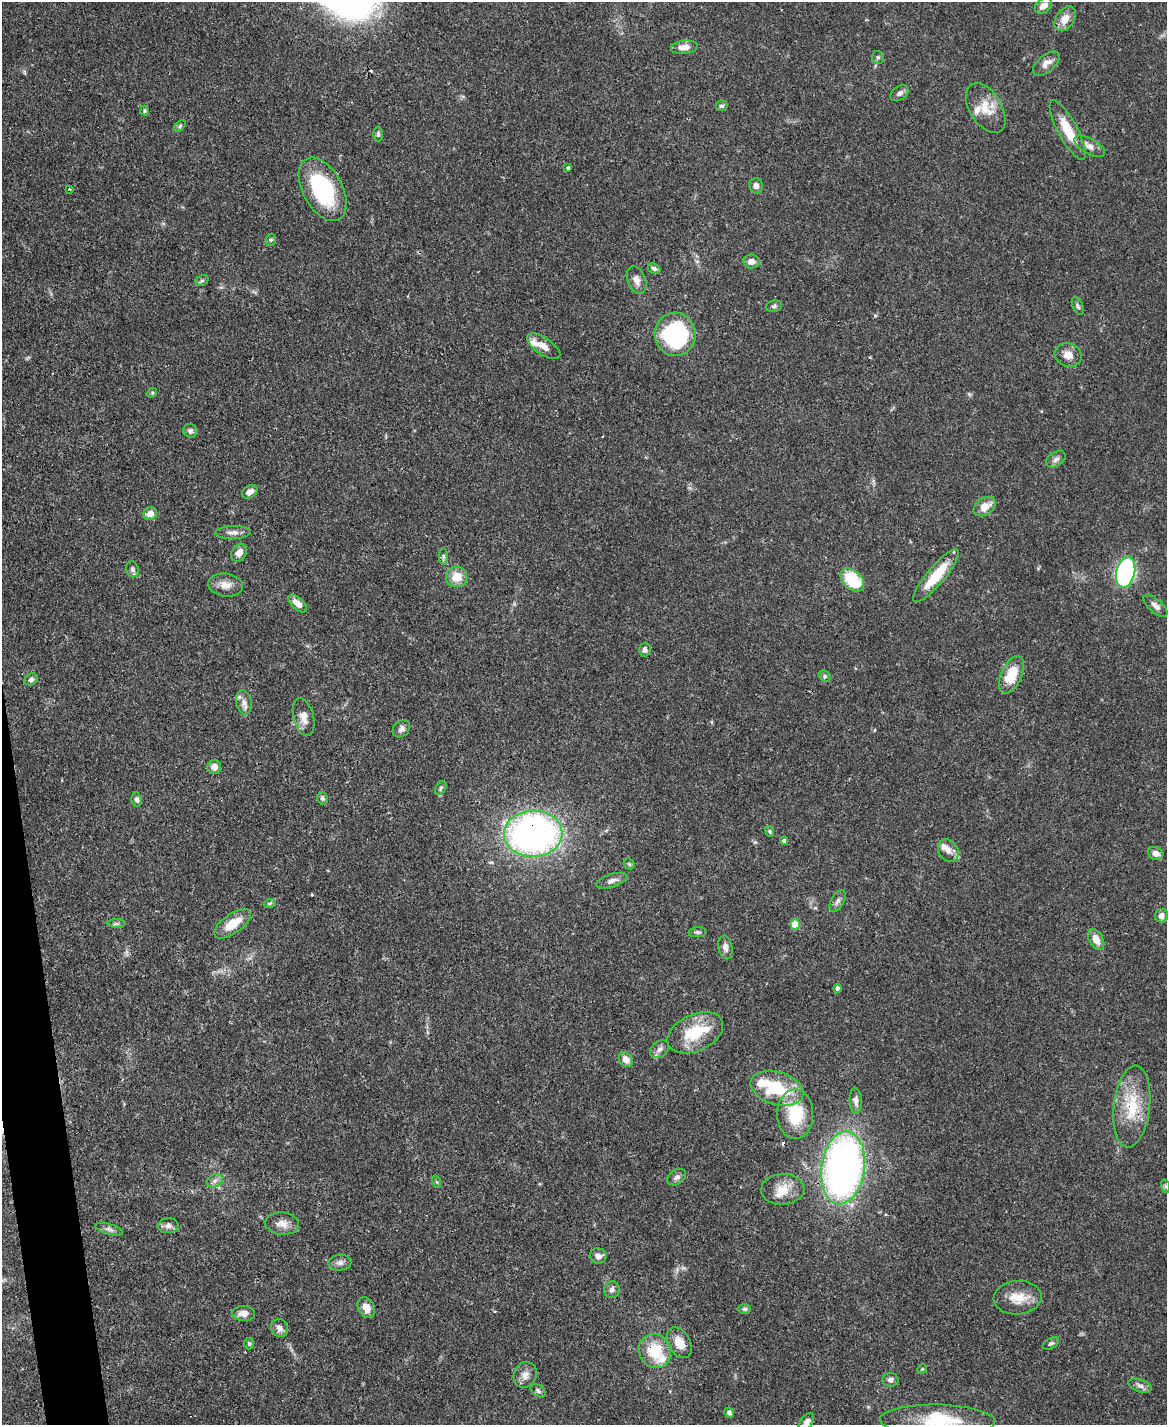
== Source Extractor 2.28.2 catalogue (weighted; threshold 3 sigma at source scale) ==
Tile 7 of 4 x 3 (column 3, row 2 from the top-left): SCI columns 2333-3497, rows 1666-3088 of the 4665 x 4644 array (HDU 1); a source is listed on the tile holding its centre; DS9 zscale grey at full resolution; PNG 1169 x 1427 px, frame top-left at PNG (2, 2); each listed source drawn as its Kron ellipse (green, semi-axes under 4 px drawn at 4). Shown black and unused: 2% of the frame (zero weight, under 3 of 4 exposures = <1% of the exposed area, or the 3 px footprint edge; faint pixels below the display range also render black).
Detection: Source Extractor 2.28.2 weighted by HDU 2 'WHT'; one run over the whole footprint, this tile lists its part. Background 0.0671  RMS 0.0034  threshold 0.0151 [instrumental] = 3 sigma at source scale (4.5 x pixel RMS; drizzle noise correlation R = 1.50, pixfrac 1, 0.05/0.05 arcsec/px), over >= 5 px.
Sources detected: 120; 1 inside a brighter object's white glare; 3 cosmic-ray / hot-pixel residue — neither listed nor drawn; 8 inside a brighter listed object's ellipse — not listed separately; the other 108 listed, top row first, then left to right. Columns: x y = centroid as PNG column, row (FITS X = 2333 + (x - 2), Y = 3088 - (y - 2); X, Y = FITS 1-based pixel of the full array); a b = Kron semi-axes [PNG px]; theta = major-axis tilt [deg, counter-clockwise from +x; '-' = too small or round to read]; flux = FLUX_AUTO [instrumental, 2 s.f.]
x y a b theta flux
1043 6 9 6 37 2.9
1065 19 14 9 56 4.1
684 47 13 7 6 3
878 57 7 5 89 0.67
1046 64 16 8 41 2.8
900 93 10 6 33 1.2
722 106 6 5 - 0.73
986 108 27 16 -59 7.3
145 111 5 4 - 0.5
180 126 7 4 46 0.63
1068 130 33 9 -62 8.7
378 134 7 5 -90 0.63
1089 146 17 7 -29 2.4
568 168 4 3 - 1.2
756 186 8 6 -75 1.5
69 189 4 3 - 0.31
323 189 34 20 -62 35
271 240 6 5 - 0.51
751 262 8 7 - 2.2
654 268 6 5 - 0.85
637 280 14 9 -69 2.2
202 281 7 5 29 0.61
774 306 8 5 10 0.76
1078 306 9 5 -65 0.83
675 334 22 20 -87 43
544 346 19 8 -34 3
1068 355 14 11 -19 3.3
152 393 5 4 - 0.45
190 431 7 7 - 1
1056 459 11 7 33 1.5
250 492 8 6 31 2.1
985 507 12 8 35 4.2
150 514 7 6 - 2.8
233 532 18 6 2 1.9
239 553 9 7 59 2.5
443 556 8 4 -90 0.73
133 569 8 6 -74 1
1125 572 15 9 77 55
936 576 34 8 50 11
457 577 10 10 - 5.6
852 580 14 9 -43 15
225 585 17 11 -7 3.5
298 603 11 6 -44 2.9
1155 606 15 7 -41 1.9
645 650 7 6 - 1.2
1012 675 20 10 66 9.4
825 676 6 5 - 0.52
31 679 7 5 32 1.1
244 702 12 7 -80 2
304 717 19 10 -75 3.1
401 729 10 7 41 1.3
214 767 7 7 - 2.2
441 788 7 5 61 0.65
323 798 6 5 - 0.83
137 800 7 5 -82 0.95
769 831 5 4 - 0.49
533 834 29 23 1 140
784 841 4 4 - 0.79
948 851 12 9 -54 2.4
1156 853 8 6 -19 2.2
629 864 6 5 - 0.53
612 881 16 6 17 1.8
838 901 12 6 60 1.4
270 903 6 4 18 0.51
1161 916 6 6 - 2
116 924 9 4 0 0.74
232 924 21 9 35 7.8
795 924 5 5 - 7
698 932 9 5 5 0.75
1096 940 11 7 -63 3.5
725 947 12 7 -80 1.9
837 988 4 4 - 0.94
695 1033 29 18 25 14
660 1049 10 7 43 1.5
626 1059 8 6 -52 2.7
777 1088 27 16 -17 19
856 1101 13 6 -86 1.7
1132 1106 41 18 83 15
795 1114 25 18 90 14
843 1168 36 21 82 170
677 1177 10 7 33 1.4
215 1181 8 6 22 1.3
437 1182 6 4 -71 0.46
1165 1186 7 4 -71 0.54
783 1189 21 15 3 5.8
282 1224 17 11 -5 3.2
168 1226 10 7 -2 1.6
109 1229 14 5 -15 1.3
598 1256 8 7 - 1.7
340 1263 11 8 6 1.6
612 1290 8 7 - 1.4
1018 1298 24 17 4 6.6
366 1308 11 8 -62 3.2
745 1309 6 5 - 0.74
244 1313 11 7 -3 2.6
279 1328 9 8 - 1.7
679 1343 16 11 -61 4.6
1051 1343 9 5 27 0.73
249 1344 6 5 - 0.49
655 1351 17 15 -59 12
922 1369 5 4 - 0.33
525 1375 13 11 63 2.5
890 1380 8 7 - 1.2
1140 1386 12 6 -20 1.4
538 1391 8 5 -39 0.81
729 1413 5 4 - 0.88
938 1420 58 16 -1 19
806 1422 10 6 54 1.8
Overlapping masked pixels (flux is a lower limit): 3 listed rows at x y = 533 834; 1132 1106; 655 1351
Isophote crosses this tile's border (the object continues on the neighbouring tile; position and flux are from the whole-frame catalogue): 2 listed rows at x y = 938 1420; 806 1422